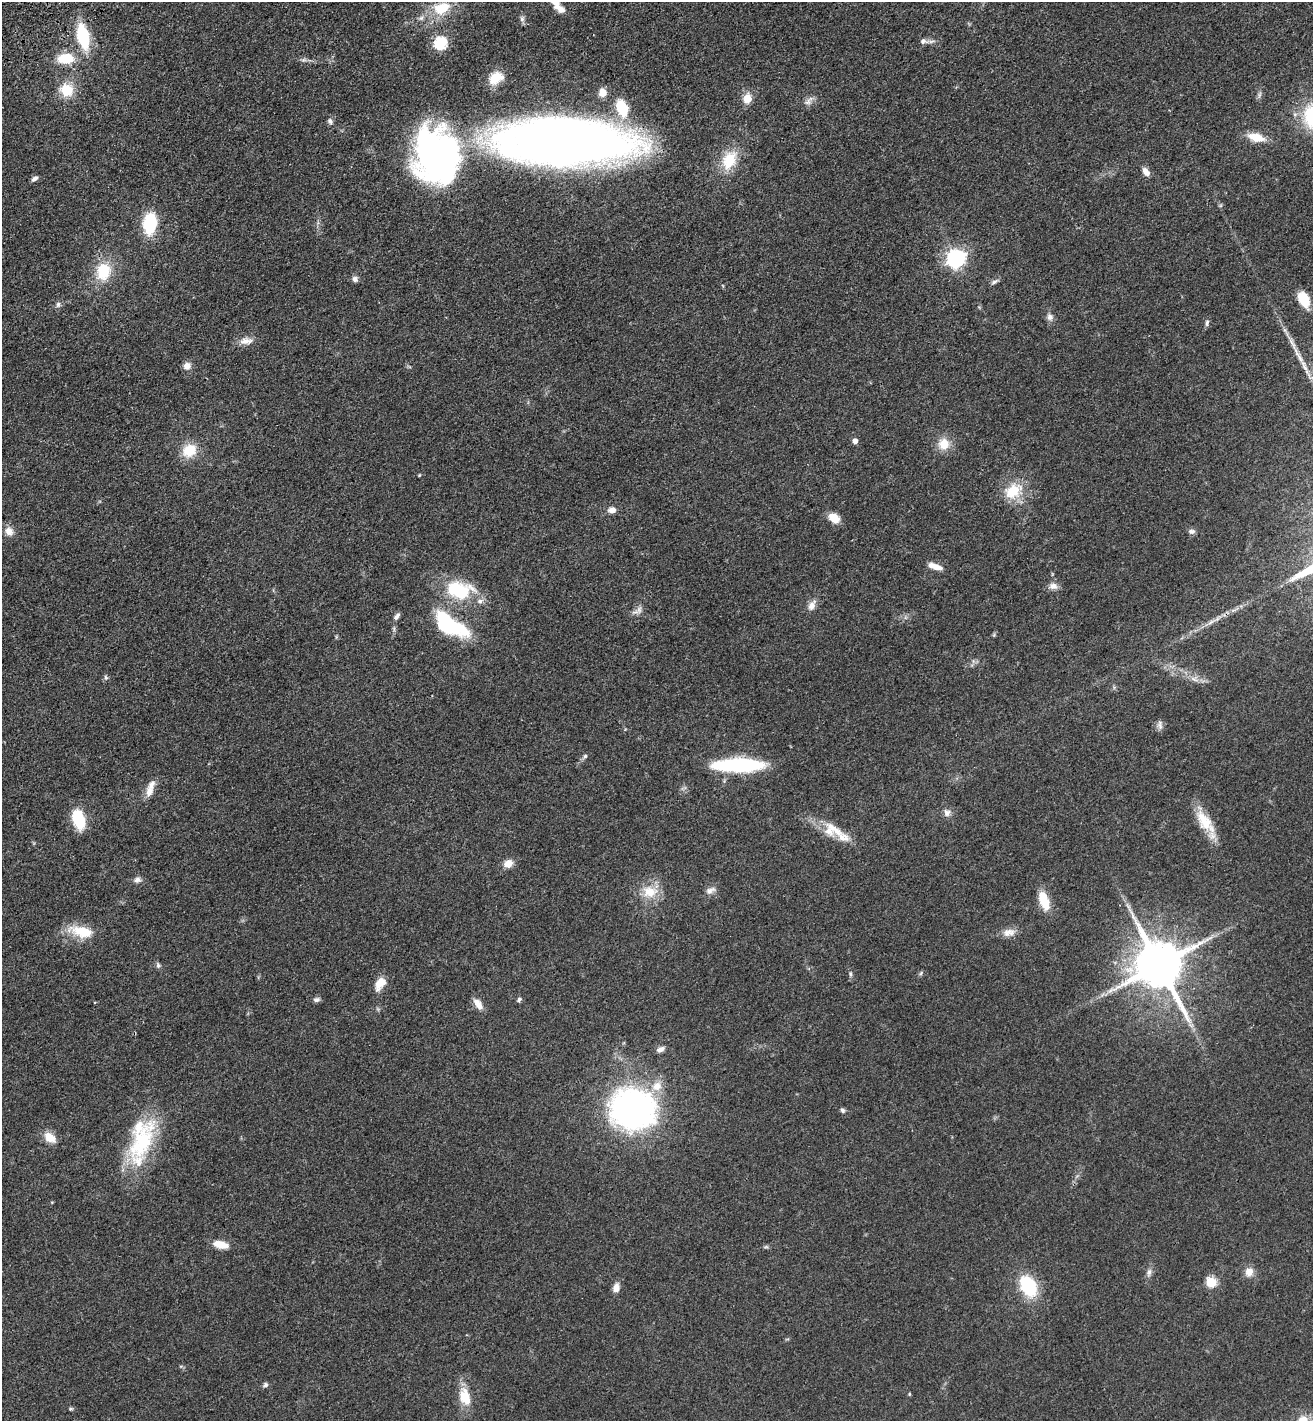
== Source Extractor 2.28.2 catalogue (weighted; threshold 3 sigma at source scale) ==
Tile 11 of 4 x 4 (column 3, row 3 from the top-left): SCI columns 2975-4285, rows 1528-2946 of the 5817 x 5892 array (HDU 1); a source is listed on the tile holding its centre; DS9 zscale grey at full resolution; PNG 1315 x 1423 px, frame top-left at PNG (2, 2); no overlay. Shown black and unused: <1% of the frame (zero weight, under 3 of 4 exposures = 6% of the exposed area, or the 3 px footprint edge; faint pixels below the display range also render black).
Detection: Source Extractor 2.28.2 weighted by HDU 2 'WHT'; one run over the whole footprint, this tile lists its part. Background 0.0553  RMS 0.0058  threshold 0.0261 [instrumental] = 3 sigma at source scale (4.5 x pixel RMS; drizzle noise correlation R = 1.50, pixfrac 1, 0.05/0.05 arcsec/px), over >= 5 px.
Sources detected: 102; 3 inside a brighter object's white glare — not listed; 6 inside a brighter listed object's ellipse — not listed separately; the other 93 listed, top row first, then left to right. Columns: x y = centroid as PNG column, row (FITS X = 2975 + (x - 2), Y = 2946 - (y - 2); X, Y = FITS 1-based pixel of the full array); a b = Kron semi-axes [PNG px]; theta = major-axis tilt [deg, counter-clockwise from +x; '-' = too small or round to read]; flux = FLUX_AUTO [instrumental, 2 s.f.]
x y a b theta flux
442 8 22 15 17 18
559 8 16 8 -38 4.5
421 18 8 6 3 1.7
522 19 8 6 75 1.6
83 36 24 11 -77 31
924 41 12 8 5 2.8
440 43 6 6 - 69
65 59 16 11 3 16
496 78 18 13 31 11
67 90 16 14 -51 14
603 92 9 8 - 5.7
1259 95 9 4 71 1.3
747 99 11 9 71 6.9
808 101 16 6 49 2.9
622 108 24 14 -67 21
330 121 8 7 - 1.6
1256 137 19 10 -13 10
563 142 85 29 -2 960
436 157 54 43 -79 220
729 160 27 17 63 17
1146 172 10 6 -57 3.8
34 179 8 5 34 1.7
150 223 20 12 84 30
956 258 7 7 - 240
103 272 21 17 74 19
355 279 7 7 - 2.1
994 282 10 5 30 1.6
1304 299 16 10 -65 14
58 304 8 6 74 1.5
1050 317 9 8 - 2.6
1207 323 10 5 78 1.4
246 341 19 9 4 4.9
1292 343 25 6 -63 5.9
187 366 9 8 - 3.7
855 441 5 5 - 3.2
944 444 12 12 - 10
189 450 15 12 37 15
419 475 4 4 - 0.56
1013 491 25 18 35 18
612 510 9 7 1 3.4
834 518 13 9 -29 7.3
9 531 11 10 - 4.4
1191 531 9 6 -1 1.9
935 566 18 7 -18 5.6
1053 586 12 9 -5 3.5
459 590 34 21 -7 33
812 605 15 8 64 4.2
639 610 12 7 79 2.6
396 616 10 5 48 1.9
1211 622 14 4 33 3
457 628 31 18 -21 31
106 677 7 5 -69 1.1
1194 679 12 6 -23 3.2
1160 725 13 6 -82 2.2
585 756 8 5 45 1.4
738 765 50 12 0 63
149 792 14 10 73 4.8
947 813 11 9 -88 2.9
78 819 18 10 -73 26
1205 821 35 15 -55 15
832 827 33 9 -34 11
508 863 11 9 22 4.8
137 880 9 7 8 2.4
710 890 14 7 21 3.1
650 892 23 17 -3 13
1044 901 23 10 -72 13
82 931 31 13 -13 16
1009 932 17 10 8 5
158 965 8 5 -76 1.4
1159 965 15 13 -63 3300
921 973 6 4 71 0.83
850 974 7 5 -71 1.1
380 983 16 9 55 8.3
519 999 6 5 - 1.2
316 1000 9 6 2 1.7
478 1004 16 8 -56 4.8
1191 1025 7 4 -18 1.3
660 1049 10 6 25 2.5
632 1109 39 33 -13 210
843 1110 6 6 - 1.3
50 1137 13 9 -38 8.3
141 1142 62 26 63 50
221 1245 15 7 -12 9
766 1247 6 4 0 0.9
1149 1272 12 6 77 2.4
1249 1272 11 9 78 5
1211 1282 6 5 - 29
1028 1286 18 12 -59 36
616 1288 9 6 76 5
265 1385 6 6 - 1.6
909 1394 5 3 - 0.53
465 1397 21 12 -74 13
70 1409 5 4 - 0.86
Overlapping masked pixels (flux is a lower limit): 2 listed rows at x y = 563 142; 1211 622